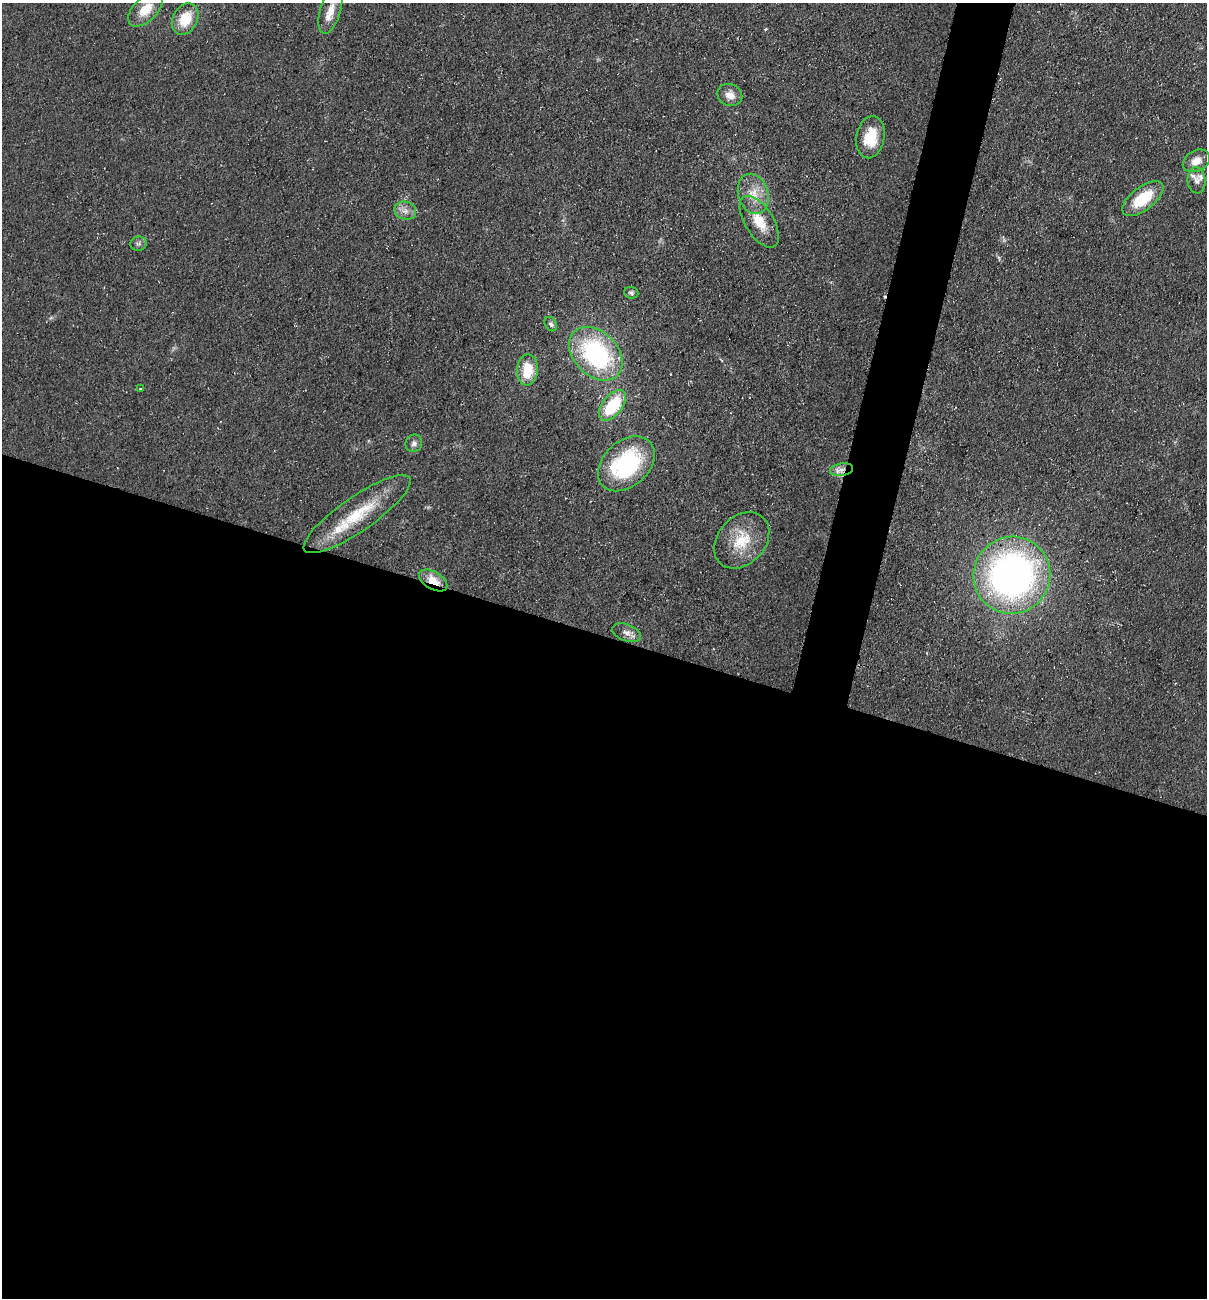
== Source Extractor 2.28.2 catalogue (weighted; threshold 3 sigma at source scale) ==
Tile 14 of 4 x 4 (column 2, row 4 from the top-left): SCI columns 1386-2590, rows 1-1296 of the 5254 x 5198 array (HDU 1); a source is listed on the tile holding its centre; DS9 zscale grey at full resolution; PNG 1209 x 1300 px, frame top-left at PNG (2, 3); each listed source drawn as its Kron ellipse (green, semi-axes under 4 px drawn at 4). Shown black and unused: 54% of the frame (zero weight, under 3 of 5 exposures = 3% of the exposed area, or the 3 px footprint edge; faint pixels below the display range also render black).
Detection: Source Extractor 2.28.2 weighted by HDU 2 'WHT'; one run over the whole footprint, this tile lists its part. Background 0.0903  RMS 0.0087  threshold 0.039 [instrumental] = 3 sigma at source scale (4.5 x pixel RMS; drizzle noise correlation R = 1.50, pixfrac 1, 0.05/0.05 arcsec/px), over >= 5 px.
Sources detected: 29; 3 inside a brighter listed object's ellipse — not listed separately; the other 26 listed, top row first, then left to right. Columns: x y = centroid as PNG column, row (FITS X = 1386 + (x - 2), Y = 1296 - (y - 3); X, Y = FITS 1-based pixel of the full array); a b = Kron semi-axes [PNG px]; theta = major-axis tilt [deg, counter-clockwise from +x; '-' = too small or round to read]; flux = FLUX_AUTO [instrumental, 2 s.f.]
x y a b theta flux
145 10 21 12 45 18
330 10 24 10 73 13
185 19 16 12 62 23
730 95 12 11 - 8.6
870 137 21 14 79 24
1196 161 14 10 28 10
1196 180 13 9 -84 5.2
753 194 20 15 -72 18
1143 199 24 11 37 36
405 211 11 9 -16 6.2
759 222 29 14 -58 22
139 244 8 7 - 2.8
631 293 7 6 - 2.2
551 324 8 5 -59 2.4
596 354 31 22 -46 120
527 370 15 10 86 26
140 389 2 2 - 0.59
612 405 18 10 51 49
414 443 9 8 - 3.6
626 464 32 22 42 100
841 470 12 6 8 5.9
357 514 64 17 35 49
742 540 31 23 47 33
1012 575 39 38 - 370
433 580 15 8 -31 15
626 633 15 8 -21 5.9
Overlapping masked pixels (flux is a lower limit): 2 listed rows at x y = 841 470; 433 580
Isophote crosses this tile's border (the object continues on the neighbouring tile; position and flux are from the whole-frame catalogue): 1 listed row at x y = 330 10